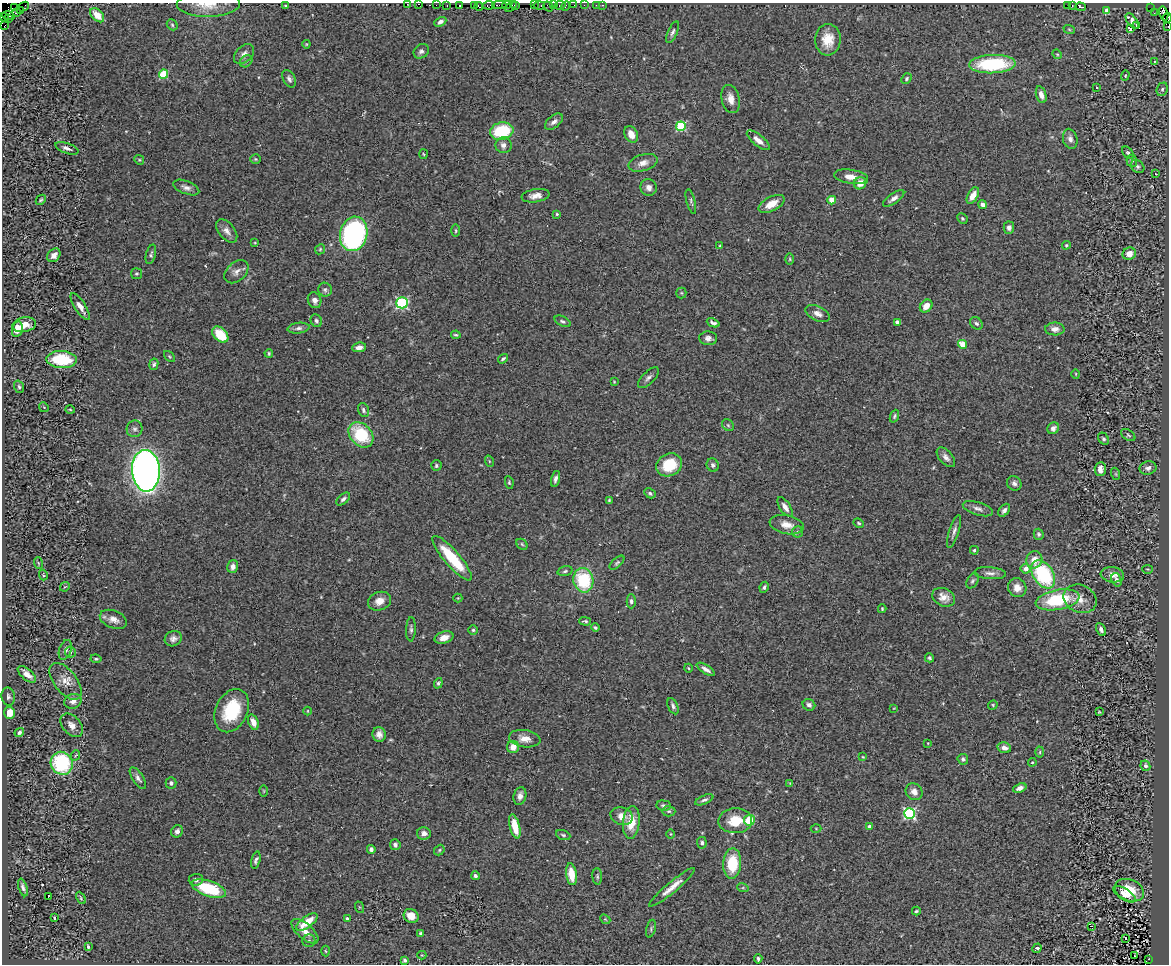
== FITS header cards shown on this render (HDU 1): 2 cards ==
NAXIS1  =                 1167
NAXIS2  =                  962

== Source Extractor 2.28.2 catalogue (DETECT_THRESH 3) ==
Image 1167 x 962 px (HDU 1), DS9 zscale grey, 1 PNG px = 1 image px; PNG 1171 x 966 px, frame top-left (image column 1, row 962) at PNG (2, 3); each listed source drawn as its Kron ellipse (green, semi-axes under 4 px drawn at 4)
Background 0.449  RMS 0.053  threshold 0.16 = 3 sigma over >= 5 px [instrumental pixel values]
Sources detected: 304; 2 with non-positive FLUX_AUTO (blend fragments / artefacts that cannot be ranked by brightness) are neither listed nor drawn; the other 302 listed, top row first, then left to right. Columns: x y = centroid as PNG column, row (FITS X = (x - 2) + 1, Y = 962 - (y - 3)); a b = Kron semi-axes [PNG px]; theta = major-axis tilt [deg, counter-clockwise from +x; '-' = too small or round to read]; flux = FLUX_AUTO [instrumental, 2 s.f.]
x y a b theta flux
208 4 31 13 1 56
407 4 2 2 - 2.1
419 4 3 2 - 18
436 5 2 2 - 16
447 5 3 2 - 26
474 5 3 2 - 5
489 5 6 3 9 21
499 5 7 2 0 36
507 5 4 3 - 9.9
516 5 4 3 - 8.8
534 5 2 2 - 3.1
539 5 6 3 2 46
554 5 3 2 - 4.7
560 5 5 3 - 9.6
574 5 3 2 - 5.4
584 5 2 2 - 9.4
596 5 3 2 - 3.7
603 5 2 2 - 3
1068 5 3 2 - 5.1
24 6 5 2 - 14
285 6 3 2 - 3.8
459 6 3 2 - 26
479 6 4 2 - 5.6
511 6 7 3 41 50
548 6 5 2 - 11
566 6 5 2 - 2.8
1072 6 3 2 - 11
1081 7 5 3 - 21
14 8 2 2 - 3.7
1151 8 2 2 - 13
21 11 3 2 - 12
1106 11 4 3 - 24
17 12 3 2 - 17
1154 13 2 2 - 2.7
1164 13 7 3 -74 150
97 15 8 5 -47 59
8 16 6 3 -11 22
4 17 5 2 - 28
1167 18 5 3 - 30
8 19 2 2 - 43
1132 21 9 4 -56 20
440 22 6 4 28 13
5 25 3 2 - 14
172 25 6 5 - 6.5
1136 26 3 3 - 360
1168 27 3 2 - 7.1
1069 29 6 3 -20 4
1130 29 3 3 - 15
673 32 11 5 66 11
828 40 16 13 85 70
306 44 4 4 - 3.5
421 51 8 6 40 13
244 54 12 8 44 18
1057 54 5 4 - 4
246 61 7 5 43 6.9
1154 61 3 3 - 3.1
992 64 23 9 2 290
163 74 4 4 - 160
1125 75 5 4 - 3.3
289 79 9 6 -61 12
906 79 6 4 50 6.1
1096 87 3 2 - 5.2
1162 89 7 5 68 8.9
1041 95 8 5 -73 21
730 99 14 9 -76 32
554 122 10 6 39 18
681 126 5 5 - 270
502 131 12 8 12 190
631 134 9 6 -65 33
1070 139 10 7 -76 19
758 140 14 5 -39 28
503 145 8 8 - 19
67 148 12 5 -19 15
1128 153 7 4 -51 8.2
424 154 5 3 - 3.8
255 159 5 4 - 4.9
139 160 5 4 - 4
1132 161 6 5 - 11
643 163 15 8 17 29
1137 166 7 6 - 8.5
1156 174 4 3 - 2.2
851 177 17 7 -9 36
860 183 6 6 - 40
649 187 8 8 - 18
186 188 14 6 -21 18
973 195 9 5 62 36
536 196 14 6 9 25
894 198 12 5 35 18
41 200 5 3 - 5.2
832 200 4 4 - 71
691 201 12 3 -75 7.2
772 204 14 7 28 50
983 205 4 4 - 16
557 214 3 3 - 4.2
962 218 5 5 - 5.3
1009 228 6 5 - 13
227 231 14 8 -51 22
456 231 6 3 90 4.4
354 234 17 13 76 900
255 243 4 3 - 3
1066 245 4 4 - 4.4
720 246 4 3 - 3.6
320 249 5 4 - 4.6
151 254 10 5 76 8.1
1129 254 7 6 - 33
54 255 7 6 - 17
790 259 6 4 90 4
236 272 14 9 43 22
137 274 5 5 - 6.3
325 290 7 6 - 9.6
681 293 5 5 - 5.1
315 300 8 6 -68 22
402 303 6 5 - 530
926 306 7 5 45 31
80 307 15 5 -57 27
817 314 13 7 -25 21
316 321 6 5 - 9.2
562 321 9 5 -25 8.4
897 322 4 3 - 21
713 323 6 3 -23 11
976 323 7 5 -42 10
24 325 12 7 10 38
298 328 11 5 7 12
17 329 8 5 77 43
1055 329 10 6 -1 20
220 335 9 6 -45 97
456 335 5 3 - 5.2
708 338 9 6 -2 15
963 344 4 4 - 85
359 347 7 5 9 21
269 353 4 3 - 4.5
169 356 7 4 -45 5.1
503 359 5 3 - 6.3
62 360 15 8 -3 180
154 364 6 4 80 7.7
1076 374 5 3 - 2.8
648 378 13 6 44 14
614 382 4 4 - 2.9
19 387 6 4 -72 6.9
44 407 5 4 - 4.6
70 410 5 3 - 3.4
363 410 7 5 -70 9.3
894 416 6 4 68 6.2
728 425 6 5 - 6.5
1053 428 6 5 - 14
135 429 8 8 - 13
361 435 14 10 -48 180
1128 435 8 5 -35 6.2
1104 439 6 5 - 6.8
946 457 12 6 -49 17
489 461 6 3 -72 4.2
669 465 13 11 27 120
713 465 7 6 - 11
436 466 5 5 - 6.3
1148 468 8 6 12 14
1100 469 7 5 86 22
146 471 21 14 -87 2400
1116 474 6 4 -71 4.3
555 479 8 4 76 12
509 482 6 4 -81 4.8
1014 483 7 6 - 13
650 493 6 4 -30 7.4
343 499 8 4 42 9.4
609 500 4 3 - 3.7
785 507 11 5 -56 22
978 509 16 6 -17 18
1004 510 7 4 51 11
859 523 5 3 - 5.1
787 525 17 9 -12 36
954 531 17 4 72 15
797 532 5 5 - 9.4
1039 534 5 5 - 6.4
522 544 6 5 - 5.4
974 550 4 4 - 6.2
452 558 29 7 -49 160
1034 560 9 8 - 41
38 563 6 3 -71 3.3
617 563 9 4 43 7.1
233 567 6 5 - 20
1026 569 5 5 - 29
1147 569 5 3 - 2.9
565 571 7 4 16 7
990 573 16 6 -4 18
1043 574 15 10 -56 320
43 575 5 3 - 3.6
1112 575 12 7 -7 22
583 580 12 10 -78 210
1116 580 7 5 -69 9.6
973 581 8 5 59 7.9
65 587 5 3 - 3
764 587 6 4 63 7
1017 588 10 9 - 31
944 597 12 9 -25 34
458 598 4 4 - 3.6
1080 599 17 13 -24 41
1057 600 22 10 11 220
379 601 12 9 20 33
631 601 7 4 -90 9.4
882 609 4 3 - 3.8
113 619 14 8 -22 30
585 621 5 3 - 5.7
595 627 4 3 - 6.3
411 629 12 5 88 10
473 630 5 5 - 5.6
1101 630 7 4 -63 9.1
444 638 10 6 16 30
173 639 9 7 27 18
65 650 10 6 70 15
70 652 6 5 - 7.9
929 658 5 4 - 6.2
96 659 5 3 - 5
688 668 4 4 - 4.1
706 669 10 4 -33 17
27 674 11 5 -41 28
66 681 22 11 -52 43
438 683 5 4 - 6.6
8 697 9 7 -80 10
73 701 9 7 20 21
809 705 6 5 - 12
993 705 5 4 - 4.3
673 706 8 5 -67 9.9
894 708 4 2 - 2.1
232 711 23 16 65 180
308 711 4 3 - 2.7
1099 712 3 2 - 3.1
9 713 6 5 - 53
253 722 8 5 -70 33
72 725 13 9 -49 28
19 732 5 4 - 9.5
379 734 7 6 - 19
525 739 16 8 -8 34
928 743 3 2 - 2.2
513 747 6 6 - 32
1004 748 7 5 -13 22
1040 752 5 3 - 4.3
76 755 5 3 - 3.5
863 757 3 3 - 3
963 759 5 5 - 9
1032 762 4 4 - 3.5
62 763 12 10 -61 300
1145 766 5 4 - 10
138 778 12 5 -57 15
171 783 6 5 - 8.5
790 783 4 4 - 3.1
1020 788 7 4 20 15
264 791 6 3 -90 3.4
914 792 9 8 - 25
520 796 9 6 75 16
704 800 10 4 24 9.8
664 805 7 5 -5 9.6
669 811 7 5 -1 6.9
909 813 5 5 - 510
622 816 11 8 -17 31
749 820 5 5 - 97
735 821 17 12 3 92
631 822 16 8 84 72
515 826 12 5 -76 65
869 826 4 4 - 18
816 828 5 3 - 3.1
177 831 6 5 - 14
424 833 7 6 - 24
671 834 5 3 - 3
563 835 7 4 -21 6.7
702 843 6 5 - 8.7
395 845 5 5 - 11
371 849 4 4 - 12
439 850 6 4 49 4.9
256 860 9 4 75 9.7
732 863 15 9 87 130
571 874 11 5 -81 71
475 876 4 3 - 9.7
597 876 8 5 -87 6.8
196 880 7 6 - 11
23 887 9 4 -72 11
672 887 29 5 40 41
743 888 6 4 -17 4.8
209 889 18 7 -19 180
1129 890 15 10 -22 90
1124 894 12 5 -33 27
48 897 4 2 - 40
81 898 6 4 -62 4.5
359 907 6 4 -72 3.7
916 911 4 3 - 4.7
411 916 8 6 -37 39
54 918 3 2 - 5.1
347 919 4 3 - 18
605 919 6 4 -42 4.5
307 922 13 5 36 72
1091 926 4 2 - 24
651 929 9 4 76 6.3
305 931 16 7 -41 34
420 933 4 3 - 5.7
1125 938 3 3 - 66
309 941 6 6 - 7.6
88 947 3 3 - 7.4
1037 948 5 4 - 12
326 951 5 3 - 3.6
422 955 4 4 - 2.9
1135 956 3 2 - 4.7
758 959 4 3 - 5.5
1149 959 3 2 - 50
405 960 4 3 - 6.8
At the frame edge (FLAGS 8, measured only in part): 5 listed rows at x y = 208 4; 407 4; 419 4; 1167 18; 1168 27
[2 non-positive-flux detections neither listed nor drawn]